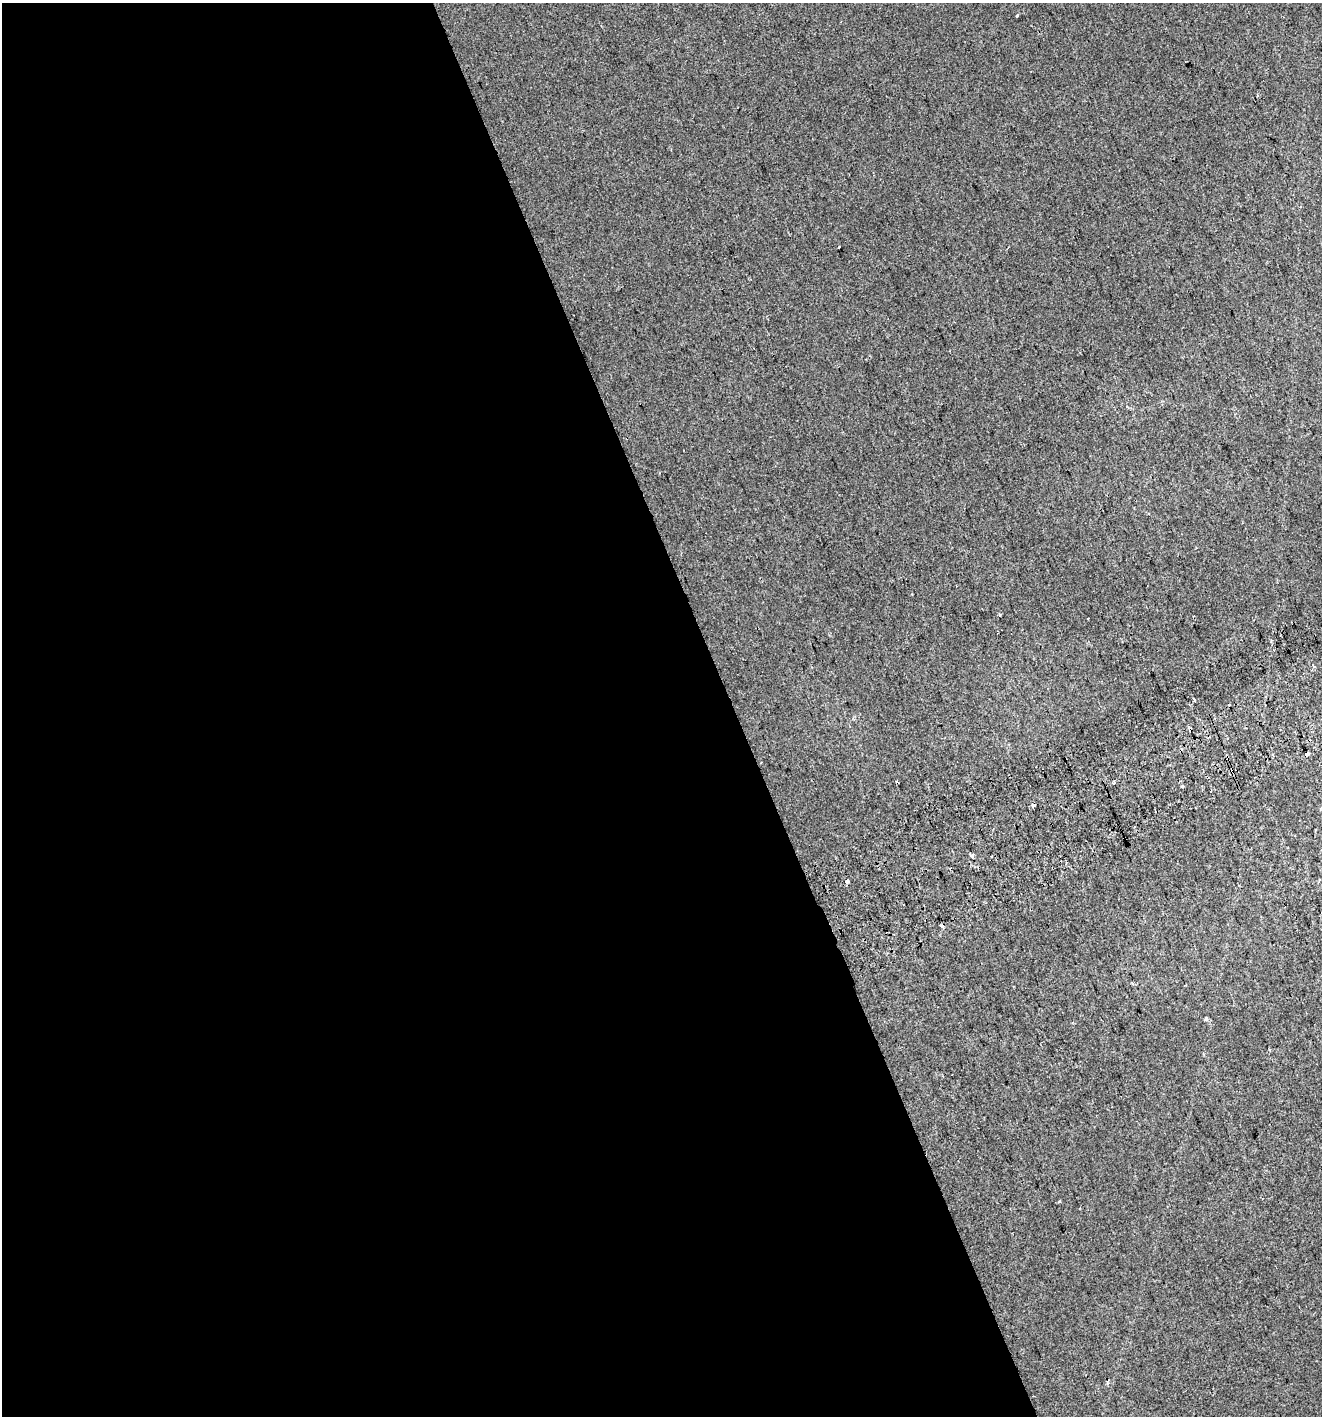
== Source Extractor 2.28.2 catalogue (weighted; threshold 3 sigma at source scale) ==
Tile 9 of 4 x 4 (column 1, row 3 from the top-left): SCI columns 108-1427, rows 1457-2870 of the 5552 x 5736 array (HDU 1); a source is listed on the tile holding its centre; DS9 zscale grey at full resolution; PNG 1324 x 1418 px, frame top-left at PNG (2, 3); no overlay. Shown black and unused: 56% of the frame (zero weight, under 2 of 3 exposures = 2% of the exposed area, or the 3 px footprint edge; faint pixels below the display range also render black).
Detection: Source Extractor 2.28.2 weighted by HDU 2 'WHT'; one run over the whole footprint, this tile lists its part. Background -1.28e-04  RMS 0.0074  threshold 0.0334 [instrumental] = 3 sigma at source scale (4.5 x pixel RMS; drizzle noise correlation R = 1.50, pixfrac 1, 0.0396/0.0396 arcsec/px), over >= 5 px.
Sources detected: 25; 8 cosmic-ray / hot-pixel residue — not listed; the other 17 listed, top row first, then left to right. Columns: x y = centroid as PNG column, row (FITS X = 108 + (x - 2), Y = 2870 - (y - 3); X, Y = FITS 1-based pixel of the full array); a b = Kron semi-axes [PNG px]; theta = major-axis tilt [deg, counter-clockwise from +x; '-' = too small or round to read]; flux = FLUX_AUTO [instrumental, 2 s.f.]
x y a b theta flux
1017 15 3 3 - 3.5
1258 95 3 3 - 0.79
839 247 3 2 - 0.62
1000 615 3 3 - 0.88
1313 666 5 3 - 0.84
1194 700 4 3 - 4
1229 705 3 2 - 2.1
1306 755 4 3 - 16
896 781 4 3 - 0.78
1114 782 5 3 - 0.71
1211 791 3 2 - 0.8
1033 805 4 3 - 6.9
972 856 4 3 - 3.3
847 881 3 3 - 29
1185 985 3 2 - 0.54
1206 1019 3 3 - 5
1059 1201 3 3 - 1.1
Overlapping masked pixels (flux is a lower limit): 2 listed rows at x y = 1306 755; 1033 805